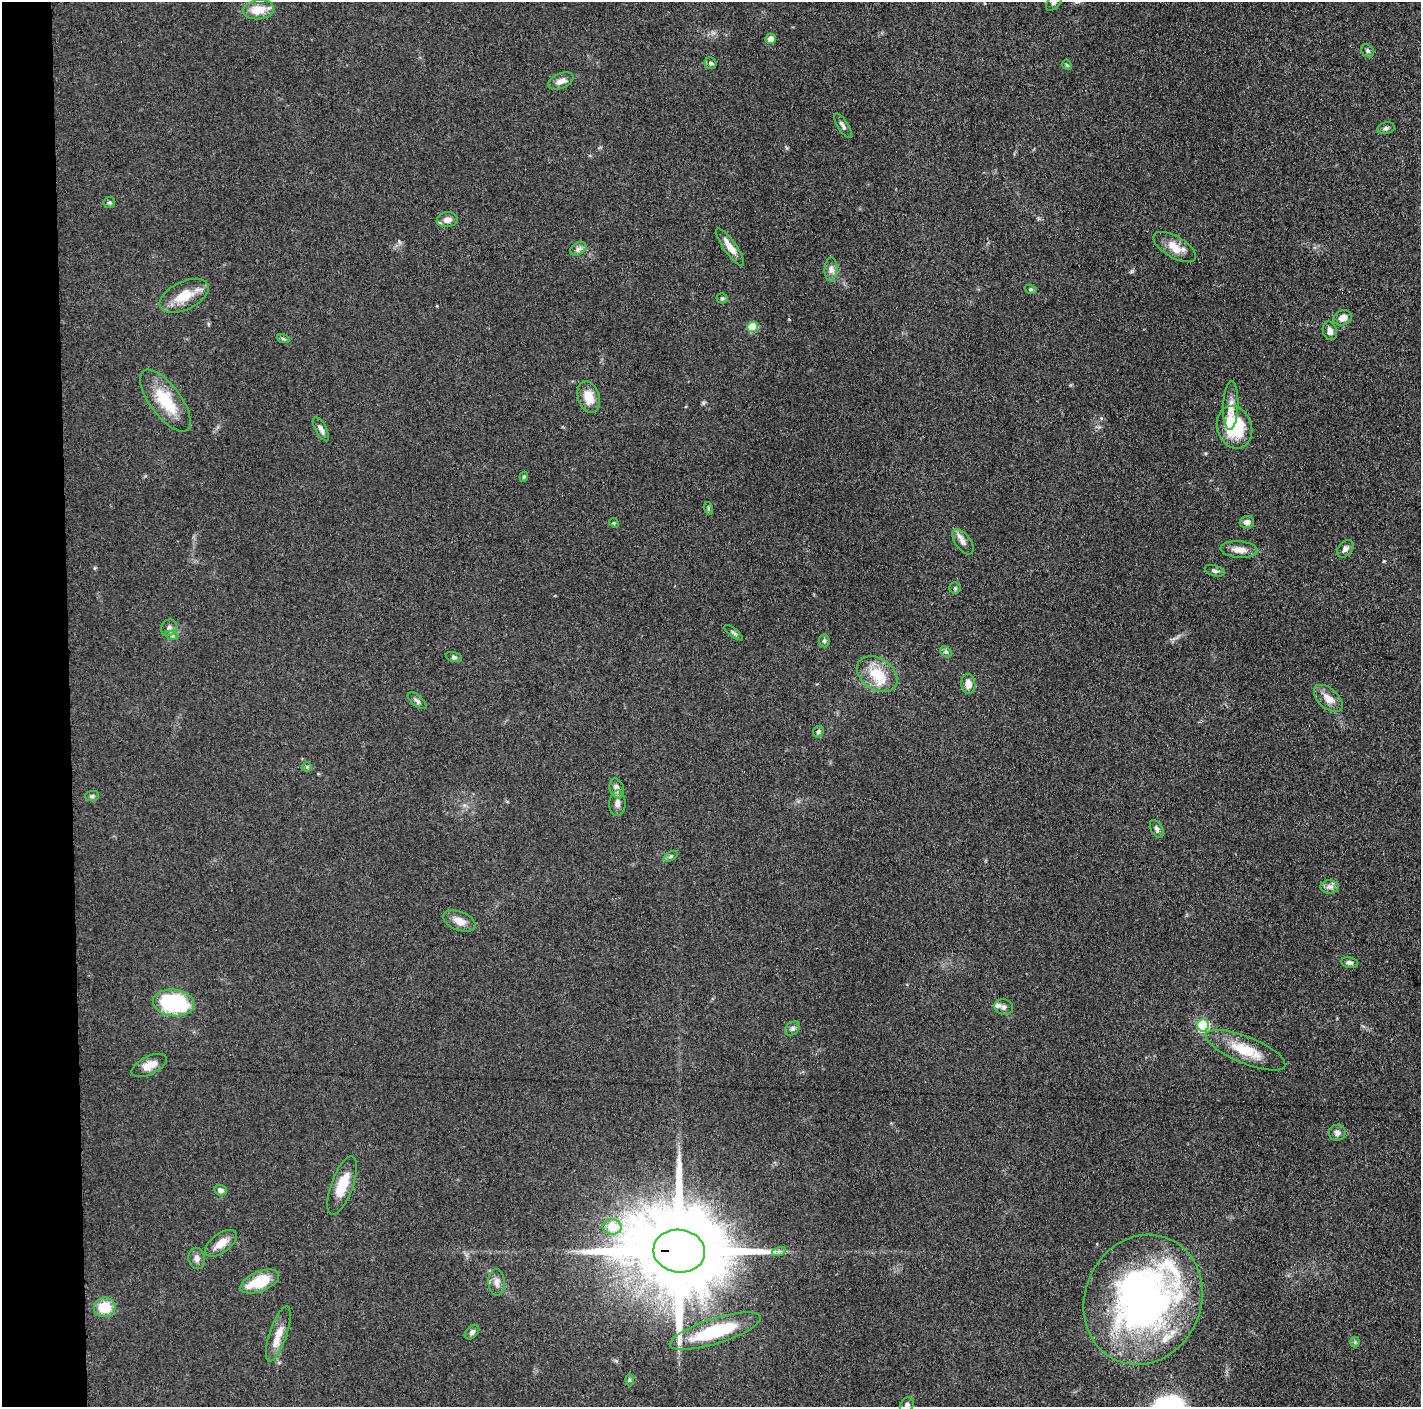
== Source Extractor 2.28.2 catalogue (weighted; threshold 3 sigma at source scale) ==
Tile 4 of 3 x 3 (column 1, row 2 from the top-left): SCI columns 7-1425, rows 1423-2827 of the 4265 x 4250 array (HDU 1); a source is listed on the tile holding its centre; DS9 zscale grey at full resolution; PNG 1423 x 1409 px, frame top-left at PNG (2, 2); each listed source drawn as its Kron ellipse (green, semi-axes under 4 px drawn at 4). Shown black and unused: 5% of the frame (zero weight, under 3 of 5 exposures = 1% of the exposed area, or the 3 px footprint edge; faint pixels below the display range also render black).
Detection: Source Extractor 2.28.2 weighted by HDU 2 'WHT'; one run over the whole footprint, this tile lists its part. Background 0.0485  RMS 0.0053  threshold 0.0237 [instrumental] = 3 sigma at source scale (4.5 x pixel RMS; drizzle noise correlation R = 1.50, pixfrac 1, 0.05/0.05 arcsec/px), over >= 5 px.
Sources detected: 82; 2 inside a brighter listed object's ellipse — not listed separately; the other 80 listed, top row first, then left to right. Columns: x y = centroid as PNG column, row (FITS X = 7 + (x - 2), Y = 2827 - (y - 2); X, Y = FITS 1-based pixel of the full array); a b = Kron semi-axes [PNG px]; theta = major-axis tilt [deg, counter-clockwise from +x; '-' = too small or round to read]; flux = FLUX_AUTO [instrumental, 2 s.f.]
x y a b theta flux
1054 3 9 5 45 1.4
259 10 16 9 6 9.4
771 39 5 5 - 4.2
1367 51 7 5 -43 1.2
711 63 6 5 - 1.4
1067 65 5 4 - 0.61
561 81 13 7 24 3.9
843 126 14 5 -57 1.8
1386 128 9 5 13 1.4
109 202 6 5 - 0.87
447 220 10 7 8 3.4
730 247 22 6 -55 5.7
1175 247 24 10 -30 8.4
578 249 9 6 30 1.9
831 269 12 6 86 2.8
1031 289 6 4 -19 0.71
184 296 26 14 26 12
722 298 5 5 - 0.77
1343 318 9 7 21 4
752 327 5 5 - 18
1330 331 9 7 -75 2.9
283 338 7 4 -20 0.86
589 397 16 10 -71 9
165 401 37 15 -53 22
1231 406 24 7 88 5
1235 427 22 17 -70 30
321 429 13 5 -62 2.4
524 477 5 4 - 0.73
708 508 6 4 -72 0.72
1247 522 7 6 - 2.6
614 523 5 4 - 0.59
963 542 14 7 -54 3.2
1345 549 10 7 49 2.4
1239 550 18 8 -5 5.2
1215 571 10 5 -17 1.5
955 588 5 5 - 0.83
169 628 9 7 53 2.1
734 633 11 4 -36 1.1
172 636 7 4 -19 1
824 641 6 5 - 1
946 652 6 5 - 1
454 657 8 5 -16 1.1
877 674 22 15 -34 15
968 684 10 7 -84 4
1328 698 17 10 -42 6.1
417 701 11 5 -40 1.4
818 732 6 5 - 0.99
307 767 5 5 - 0.7
617 788 10 7 -72 2.7
92 796 7 5 2 1.1
617 803 13 8 88 2.8
1157 829 10 5 -61 1.6
671 856 7 4 31 0.97
1329 887 9 6 1 2.1
459 921 17 9 -21 5.3
1349 962 8 5 -11 1.6
173 1003 21 13 -6 51
1004 1007 9 7 -17 2.2
1203 1025 6 6 - 50
793 1028 8 6 39 1.5
1246 1050 42 13 -22 17
149 1065 19 9 26 6
1337 1133 8 8 - 2.2
342 1185 31 11 70 14
220 1190 6 5 - 2.2
612 1227 9 7 -6 13
221 1243 18 9 36 6.7
679 1251 26 21 -6 12000
779 1251 7 4 18 1.2
197 1258 11 8 -77 2.6
260 1282 21 9 22 20
496 1282 13 8 -87 3.2
1143 1300 66 58 66 230
105 1307 11 10 - 14
715 1331 47 12 18 36
472 1332 8 5 45 1.5
278 1334 29 8 71 7.8
1355 1342 5 5 - 0.77
629 1380 6 4 -89 0.76
907 1405 8 6 64 1.9
Overlapping masked pixels (flux is a lower limit): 1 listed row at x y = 679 1251
Isophote crosses this tile's border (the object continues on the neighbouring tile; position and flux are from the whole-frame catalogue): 2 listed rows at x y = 1054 3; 907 1405